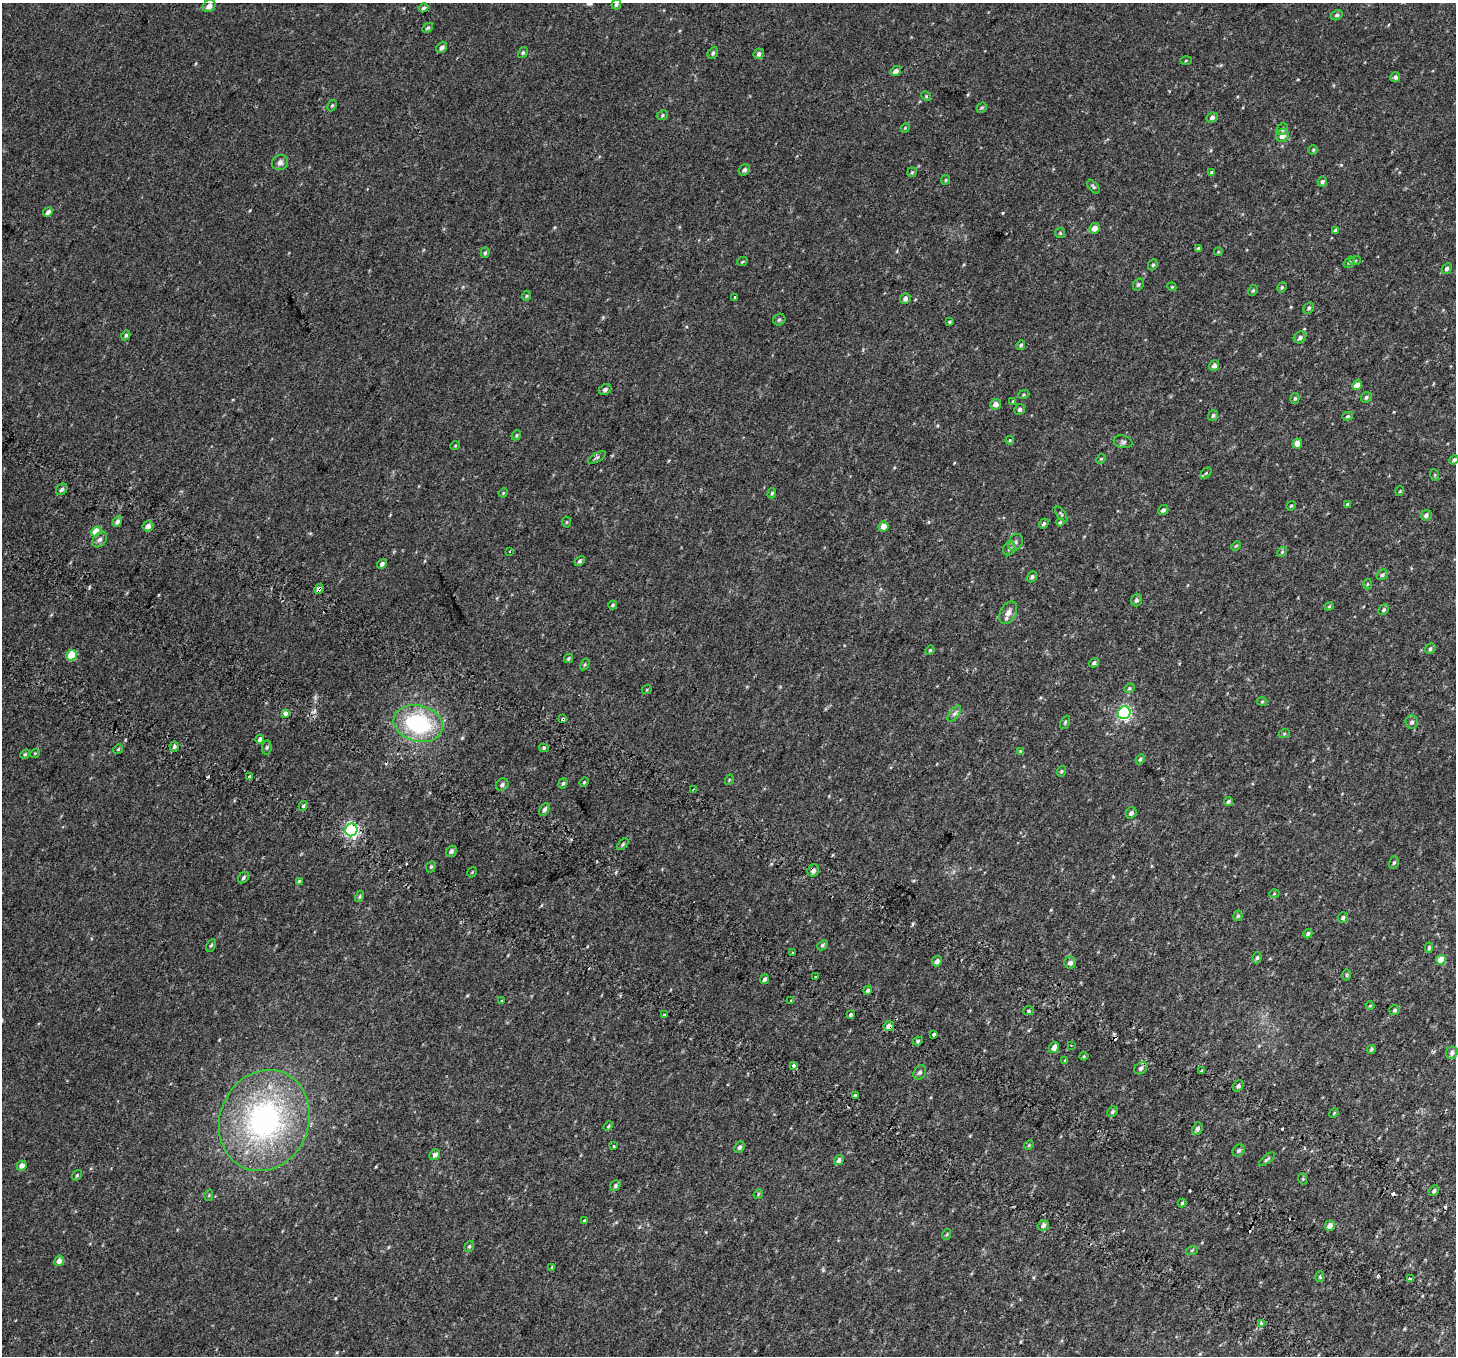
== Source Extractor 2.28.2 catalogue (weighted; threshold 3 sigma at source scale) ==
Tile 6 of 4 x 4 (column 2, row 2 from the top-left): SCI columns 1531-2984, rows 3021-4374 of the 5977 x 6104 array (HDU 1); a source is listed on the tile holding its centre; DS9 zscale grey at full resolution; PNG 1458 x 1358 px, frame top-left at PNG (2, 3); each listed source drawn as its Kron ellipse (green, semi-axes under 4 px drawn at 4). Shown black and unused: <1% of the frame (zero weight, under 2 of 3 exposures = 6% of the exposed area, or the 3 px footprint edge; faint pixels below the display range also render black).
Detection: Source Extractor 2.28.2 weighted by HDU 2 'WHT'; one run over the whole footprint, this tile lists its part. Background 0.0187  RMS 0.0068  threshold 0.0308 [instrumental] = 3 sigma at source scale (4.5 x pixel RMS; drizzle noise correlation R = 1.50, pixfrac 1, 0.0396/0.0396 arcsec/px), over >= 5 px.
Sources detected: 235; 12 cosmic-ray / hot-pixel residue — neither listed nor drawn; the other 223 listed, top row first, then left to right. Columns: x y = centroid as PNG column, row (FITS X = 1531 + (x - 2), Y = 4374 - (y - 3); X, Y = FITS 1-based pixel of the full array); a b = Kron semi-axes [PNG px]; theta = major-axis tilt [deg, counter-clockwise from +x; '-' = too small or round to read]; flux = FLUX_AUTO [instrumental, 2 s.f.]
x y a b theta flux
616 4 5 4 - 1.2
209 6 7 5 38 3.9
423 8 5 4 - 1.1
1337 15 6 5 - 1.3
428 28 6 4 40 0.99
442 47 6 5 - 2.2
523 52 5 4 - 0.94
713 53 6 4 61 1.3
759 54 5 5 - 1.7
1186 60 6 4 2 0.63
896 71 5 4 - 2.7
1395 77 5 5 - 1.8
926 96 5 4 - 0.76
332 105 6 4 61 0.84
982 108 5 4 - 0.94
662 115 6 4 24 0.94
1212 118 6 4 25 1.9
905 128 5 4 - 0.55
1282 129 6 5 - 1.3
1282 136 7 6 - 4.2
1313 150 5 4 - 0.73
280 162 8 7 - 2.2
744 170 6 5 - 1.7
912 172 5 4 - 0.92
1212 172 4 3 - 0.96
946 180 5 4 - 0.65
1322 182 5 5 - 1.3
1094 187 8 4 -49 1.1
48 212 5 4 - 2.6
1094 228 5 5 - 3.9
1335 230 4 4 - 1
1060 233 5 5 - 0.82
1198 249 4 3 - 0.87
1218 252 4 3 - 0.5
485 253 5 4 - 1
1355 261 6 3 19 0.71
742 262 5 3 - 0.63
1349 262 6 4 50 1.2
1153 265 6 4 66 0.9
1447 269 5 4 - 1.5
1138 285 6 5 - 1.1
1172 287 4 3 - 0.58
1282 287 5 4 - 1
1253 290 6 4 62 0.86
526 296 5 3 - 0.61
735 297 3 3 - 1.9
905 298 5 5 - 1.9
1309 308 6 5 - 1.1
779 320 6 5 - 1.2
950 322 4 3 - 0.79
126 335 5 4 - 1.2
1300 337 6 5 - 1.8
1021 345 5 4 - 1.1
1214 366 5 4 - 2.3
1357 385 5 4 - 4.5
605 389 6 5 - 1.7
1024 394 5 3 - 0.76
1366 397 6 5 - 1.3
1295 398 5 4 - 0.91
1013 401 4 4 - 0.64
996 404 5 5 - 3.3
1020 409 5 5 - 1.5
1213 415 5 5 - 1.3
1348 416 5 4 - 0.87
516 435 5 4 - 0.8
1010 440 4 4 - 0.61
1123 442 9 6 -13 1.6
1297 444 5 5 - 3.8
455 446 5 3 - 0.48
597 457 10 4 29 1.4
1101 459 5 4 - 0.66
1454 460 5 4 - 1.1
1206 473 6 4 45 0.95
1435 475 6 4 -72 0.74
62 489 6 5 - 1.6
1400 491 5 3 - 0.49
503 493 5 4 - 0.54
772 493 5 4 - 0.87
1348 504 4 3 - 0.93
1291 506 5 4 - 0.73
1163 510 5 4 - 1.5
1061 514 9 3 -54 0.74
1426 515 6 5 - 2
117 522 5 4 - 2.4
567 522 5 3 - 0.56
1060 522 4 4 - 0.81
1044 524 5 4 - 1.1
148 526 6 5 - 2.8
884 527 5 5 - 4.7
96 531 5 4 - 14
100 539 9 6 49 2
1016 542 9 6 59 1.8
1236 546 5 3 - 0.63
1009 549 7 6 - 1.4
510 551 3 3 - 1.4
1282 552 5 4 - 0.81
580 561 5 4 - 1.1
382 564 5 4 - 1.7
1382 575 6 5 - 1.4
1032 577 6 4 58 1.4
1368 584 5 3 - 0.66
319 589 5 3 - 9.6
1136 600 6 5 - 1.6
613 605 4 4 - 0.85
1329 606 4 4 - 0.66
1384 610 5 5 - 1.1
1008 613 12 7 62 3.8
1430 649 5 5 - 1.1
930 650 5 4 - 0.67
71 655 5 5 - 16
569 658 5 4 - 1
1094 663 5 4 - 1.4
585 664 6 4 59 0.78
1129 688 5 4 - 0.91
647 689 5 3 - 0.56
1262 701 5 3 - 0.61
1124 713 6 6 - 92
285 714 4 3 - 9.7
954 714 9 4 54 1.9
563 719 4 3 - 3.1
1065 722 7 4 64 1
1412 722 6 6 - 1.7
418 724 25 18 -14 58
1284 734 6 3 19 0.67
260 739 4 4 - 1.8
174 746 5 5 - 1.4
267 747 7 4 83 1
544 748 5 4 - 0.88
118 749 5 4 - 0.73
1020 751 4 4 - 0.53
35 753 5 3 - 0.5
25 754 5 4 - 0.87
1140 759 5 4 - 0.92
1062 771 5 3 - 0.74
250 776 3 3 - 3.8
729 780 5 3 - 0.49
584 782 5 4 - 0.66
563 783 5 4 - 1
502 784 7 5 36 1.6
694 790 3 3 - 3.5
1228 801 4 3 - 1.1
303 806 5 4 - 0.89
544 809 6 4 61 1.8
1131 813 6 5 - 2
351 830 6 6 - 140
623 844 7 3 46 0.9
451 851 6 5 - 1.6
1394 862 6 5 - 1
431 867 6 4 66 1
813 870 6 5 - 2.2
472 872 5 3 - 0.55
243 878 6 5 - 1.3
299 881 4 4 - 0.71
1274 894 5 3 - 0.58
359 896 6 4 57 0.87
1238 916 5 4 - 1.1
1343 917 5 5 - 1.3
1308 934 5 4 - 1.1
211 945 7 4 61 1
822 945 6 4 41 1
1429 948 5 4 - 1.1
793 953 3 2 - 0.79
1257 957 6 4 82 1.2
1441 960 5 5 - 10
937 961 5 5 - 2.2
1070 963 6 6 - 2.2
1346 975 5 3 - 0.72
815 977 3 3 - 2
765 979 5 4 - 1.7
868 990 4 4 - 1.7
502 1001 4 2 - 0.54
791 1001 3 3 - 0.96
1370 1006 4 3 - 0.51
1394 1010 5 5 - 1
1029 1011 5 4 - 0.89
850 1014 3 3 - 2.5
665 1015 3 2 - 0.55
889 1026 5 5 - 3.2
934 1034 4 3 - 3.4
918 1041 5 4 - 0.96
1071 1045 2 2 - 0.51
1054 1048 6 4 58 3.6
1371 1049 4 3 - 0.84
1452 1053 6 5 - 2
1084 1056 4 4 - 0.69
1065 1060 3 3 - 1.2
793 1065 3 3 - 4.2
1141 1068 7 5 42 1.9
1201 1071 3 3 - 2
920 1072 7 6 - 1.3
1238 1086 6 5 - 1.7
855 1095 4 3 - 1.8
1112 1112 6 5 - 1
1334 1113 5 4 - 0.55
264 1120 51 44 68 150
608 1126 5 4 - 0.7
1197 1129 6 5 - 2
1029 1145 5 4 - 0.69
614 1146 4 3 - 4
739 1147 6 5 - 1.6
1239 1151 6 5 - 1.3
435 1155 6 5 - 2.2
1267 1159 9 4 39 1.2
839 1160 5 4 - 2.1
22 1166 5 4 - 3.5
77 1175 6 4 53 0.78
1303 1179 6 3 -72 0.72
615 1186 6 5 - 1.2
1434 1191 6 4 47 1.4
758 1194 5 4 - 0.75
209 1195 6 3 73 0.67
1182 1203 4 4 - 0.88
584 1221 3 3 - 1.1
1043 1225 6 5 - 2
1330 1226 5 4 - 4.1
947 1234 5 3 - 0.62
469 1246 6 4 68 0.91
1192 1250 6 4 19 0.71
59 1261 5 4 - 3.5
552 1267 4 4 - 0.64
1320 1277 5 4 - 0.74
1410 1279 3 3 - 18
1261 1324 3 3 - 3.3
Overlapping masked pixels (flux is a lower limit): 6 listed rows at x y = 319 589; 563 719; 694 790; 351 830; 813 870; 889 1026